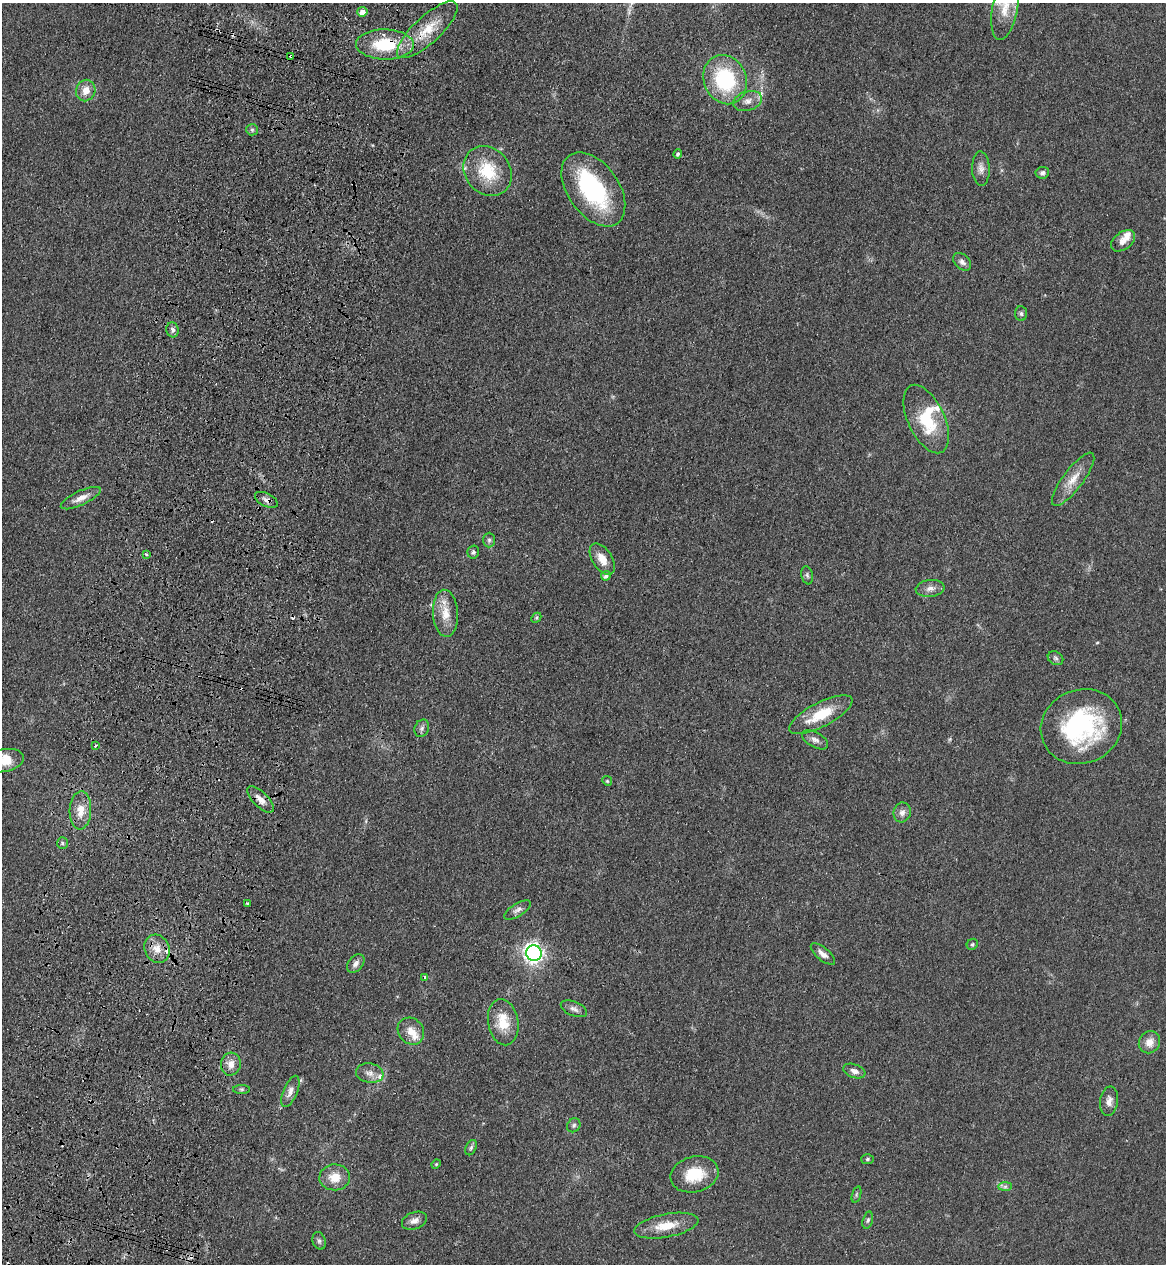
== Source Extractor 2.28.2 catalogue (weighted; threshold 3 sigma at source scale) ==
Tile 7 of 4 x 4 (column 3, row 2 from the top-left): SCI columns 2571-3734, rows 2562-3823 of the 5260 x 5122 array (HDU 1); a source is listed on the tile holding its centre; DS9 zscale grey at full resolution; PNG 1168 x 1266 px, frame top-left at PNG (2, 3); each listed source drawn as its Kron ellipse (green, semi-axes under 4 px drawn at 4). Shown black and unused: <1% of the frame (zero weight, under 3 of 4 exposures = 6% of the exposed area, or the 3 px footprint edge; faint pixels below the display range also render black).
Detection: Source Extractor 2.28.2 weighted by HDU 2 'WHT'; one run over the whole footprint, this tile lists its part. Background 0.0581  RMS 0.007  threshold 0.0313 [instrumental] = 3 sigma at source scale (4.5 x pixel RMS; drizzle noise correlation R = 1.50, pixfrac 1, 0.05/0.05 arcsec/px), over >= 5 px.
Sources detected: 88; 2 inside a brighter object's white glare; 8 cosmic-ray / hot-pixel residue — neither listed nor drawn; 5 inside a brighter listed object's ellipse — not listed separately; the other 73 listed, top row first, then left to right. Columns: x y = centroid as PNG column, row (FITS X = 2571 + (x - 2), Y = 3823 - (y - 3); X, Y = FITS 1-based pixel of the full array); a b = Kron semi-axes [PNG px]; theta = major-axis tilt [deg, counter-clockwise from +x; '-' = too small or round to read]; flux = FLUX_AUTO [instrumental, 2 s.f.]
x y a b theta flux
1005 8 32 12 80 17
362 12 5 5 - 4.8
427 30 39 13 43 21
385 44 29 15 -1 35
291 56 4 3 - 2.7
725 80 25 21 -68 58
86 91 11 9 69 7.7
748 101 15 9 17 5.7
252 130 6 5 - 1.5
678 154 5 3 - 1.5
981 169 17 8 -88 4.5
488 171 26 22 -50 29
1042 173 7 6 - 2
593 189 42 25 -55 80
1123 241 14 8 37 5.9
962 262 10 7 -45 2.9
1021 314 7 6 - 1.6
173 330 7 6 - 2.3
926 419 37 18 -65 32
1073 479 32 10 53 12
81 498 22 7 25 6.6
266 500 12 6 -27 3.3
489 540 7 6 - 1.8
473 552 6 6 - 2
146 555 3 3 - 1.2
602 559 17 10 -58 8.8
807 575 9 6 -79 1.9
606 576 5 4 - 2.4
930 588 14 8 6 4.5
445 613 23 12 -86 12
536 618 6 4 44 1.1
1055 658 8 6 -31 1.8
821 715 35 12 27 24
1081 726 41 37 23 95
422 728 9 7 65 2.3
815 740 14 7 -29 3.5
95 745 4 3 - 1
4 761 20 11 12 18
607 781 5 4 - 0.8
261 799 17 7 -44 5.9
80 810 19 11 87 10
902 812 10 8 73 3.7
62 843 6 5 - 1.4
247 903 4 3 - 1.3
517 910 15 6 32 3.2
972 944 6 5 - 1.2
157 949 14 12 -64 8.4
534 953 8 7 - 270
823 954 15 6 -40 4.3
356 964 10 7 48 3.2
424 977 3 3 - 3.4
574 1009 14 7 -22 3.1
503 1022 23 15 -80 18
411 1031 14 12 -47 8.1
1149 1042 11 10 - 6.7
231 1064 11 10 - 6
854 1071 11 6 -20 3.6
370 1073 14 9 -9 4.7
242 1089 8 4 0 1.3
290 1091 17 7 67 4.4
1109 1101 14 9 82 5.1
574 1125 7 6 - 1.6
471 1148 8 5 64 1.6
867 1159 6 5 - 1.2
436 1164 4 4 - 0.73
694 1174 24 18 14 23
335 1177 15 13 3 11
1005 1187 7 4 1 1.5
856 1195 8 3 71 1.2
868 1220 9 5 75 1.7
414 1221 13 8 21 4.4
666 1226 33 11 11 16
319 1241 9 6 -71 1.9
Overlapping masked pixels (flux is a lower limit): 5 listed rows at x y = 427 30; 385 44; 291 56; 266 500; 261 799
Isophote crosses this tile's border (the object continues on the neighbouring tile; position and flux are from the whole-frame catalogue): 2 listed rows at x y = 1005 8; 4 761